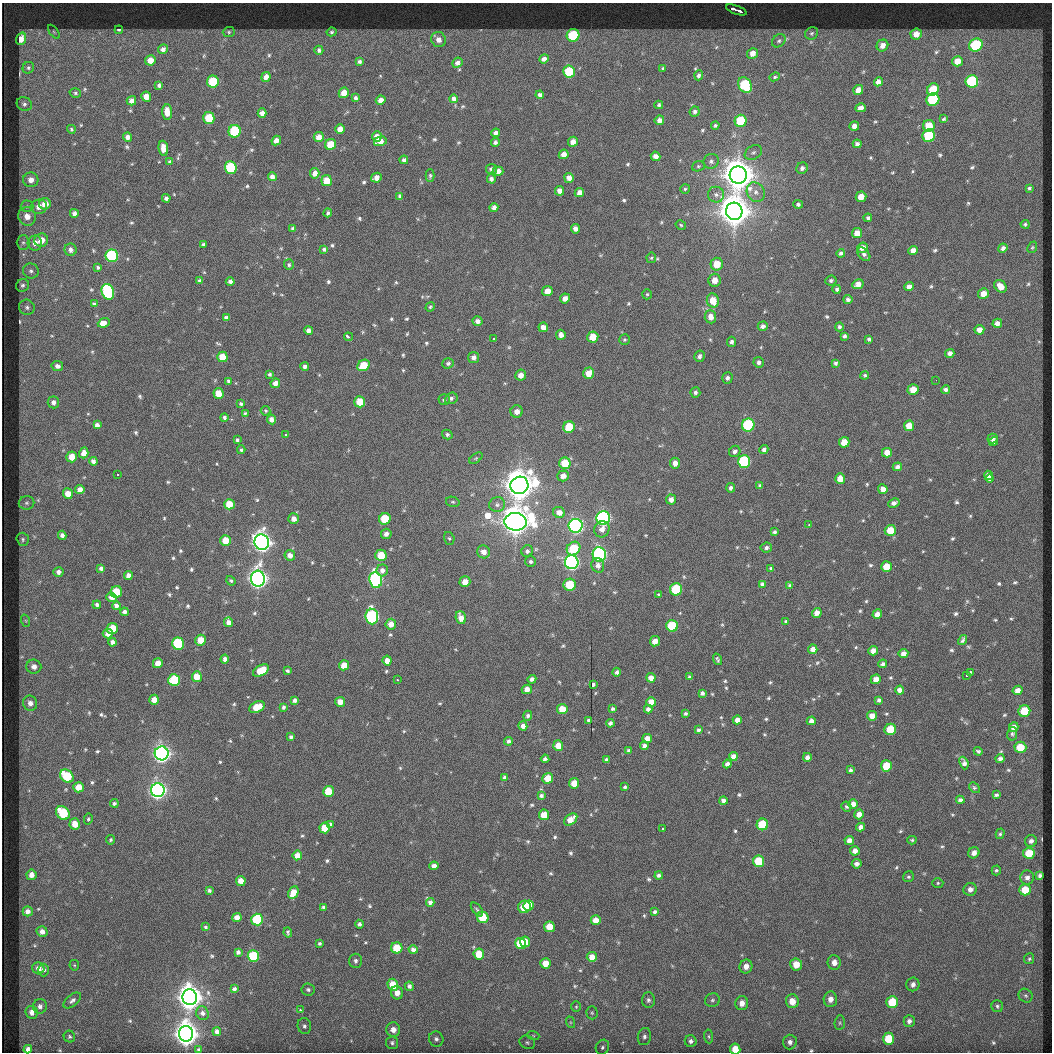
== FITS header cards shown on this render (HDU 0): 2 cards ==
NAXIS1  =                 1050  /
NAXIS2  =                 1050  /

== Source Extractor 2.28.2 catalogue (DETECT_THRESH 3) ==
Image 1050 x 1050 px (HDU 0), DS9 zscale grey, 1 PNG px = 1 image px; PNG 1054 x 1054 px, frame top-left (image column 1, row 1050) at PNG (2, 3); each listed source drawn as its Kron ellipse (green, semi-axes under 4 px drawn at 4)
Background 16.1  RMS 1.2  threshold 3.46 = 3 sigma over >= 5 px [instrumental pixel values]
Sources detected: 661; of the 661, the 500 brightest by FLUX_AUTO listed and drawn (161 fainter detections omitted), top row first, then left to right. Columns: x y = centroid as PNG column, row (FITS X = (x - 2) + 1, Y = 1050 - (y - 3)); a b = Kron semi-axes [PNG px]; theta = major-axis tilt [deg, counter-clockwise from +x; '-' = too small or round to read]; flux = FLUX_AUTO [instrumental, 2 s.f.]
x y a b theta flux
736 10 11 3 -20 5100
119 30 4 3 - 150
54 32 8 4 -54 130
229 32 6 5 - 130
332 32 5 4 - 140
812 33 7 6 - 160
916 34 5 5 - 710
573 35 6 6 - 4600
21 39 6 4 71 680
439 40 8 7 - 520
779 41 7 6 - 190
882 45 6 5 - 510
976 45 7 6 - 7000
163 49 5 4 - 280
319 50 5 4 - 210
752 53 6 5 - 480
544 59 5 4 - 300
150 60 5 5 - 800
359 61 4 4 - 160
957 61 5 5 - 860
457 63 5 4 - 270
28 68 6 5 - 160
663 69 4 3 - 140
569 72 6 5 - 3900
699 75 5 4 - 190
266 77 5 4 - 480
775 77 5 4 - 110
972 81 6 6 - 6700
213 82 6 6 - 3100
878 82 5 4 - 390
159 85 4 3 - 200
745 85 8 6 -58 5200
933 89 6 5 - 1800
858 90 5 4 - 490
75 93 6 4 -17 140
344 93 5 5 - 720
540 95 4 4 - 280
146 97 5 5 - 740
355 98 4 3 - 150
454 99 4 4 - 240
381 100 5 4 - 450
933 100 6 6 - 5200
131 101 5 4 - 390
24 104 8 6 -26 220
659 105 4 3 - 140
861 108 5 4 - 300
167 112 8 5 -85 750
695 112 5 5 - 210
262 113 5 4 - 440
209 118 6 5 - 3000
944 119 4 3 - 110
659 120 5 4 - 420
740 121 6 6 - 4300
715 125 4 4 - 150
854 126 5 4 - 490
929 126 6 6 - 1500
71 129 4 4 - 120
340 129 5 5 - 650
235 131 6 6 - 6000
495 133 5 4 - 250
377 136 5 4 - 480
929 136 6 6 - 5100
128 137 4 4 - 370
319 137 5 4 - 550
276 141 5 4 - 410
380 141 6 4 14 470
495 142 4 4 - 200
573 142 5 4 - 530
330 144 6 5 - 1500
857 144 4 4 - 250
163 148 7 4 -82 700
753 153 9 6 32 220
564 154 5 4 - 490
656 156 5 4 - 400
404 160 4 4 - 180
711 161 8 7 - 270
170 162 4 4 - 240
698 166 6 5 - 140
231 168 6 6 - 5900
802 168 6 5 - 230
491 169 5 5 - 250
498 171 5 4 - 400
315 173 5 4 - 520
738 175 9 8 - 200000
430 176 6 4 89 120
272 177 4 4 - 360
376 178 5 4 - 430
569 178 5 4 - 450
491 179 4 4 - 180
31 180 7 7 - 590
327 181 5 5 - 1400
1029 188 4 3 - 130
685 189 5 4 - 110
560 191 5 4 - 450
579 192 5 4 - 400
756 192 10 8 -60 520
716 195 8 8 - 340
400 196 4 3 - 170
861 197 5 5 - 740
166 198 4 4 - 240
45 204 6 5 - 890
798 204 4 4 - 180
27 206 6 6 - 180
39 207 8 7 - 640
494 207 4 4 - 360
734 211 9 8 - 200000
74 213 4 4 - 300
328 213 4 3 - 150
27 216 9 8 - 780
868 218 4 4 - 160
1025 224 4 4 - 130
681 225 5 4 - 110
293 228 3 3 - 140
575 229 5 4 - 380
857 233 5 5 - 710
41 240 7 6 - 920
23 243 7 6 - 210
35 243 7 7 - 630
203 244 3 3 - 130
1032 247 6 4 67 110
862 248 5 5 - 480
1003 248 5 4 - 240
324 249 4 4 - 170
70 250 6 6 - 330
913 250 5 4 - 460
841 253 4 4 - 190
864 254 8 5 -50 240
112 256 6 6 - 8800
651 258 5 4 - 110
717 264 6 6 - 1400
289 265 5 5 - 130
98 267 4 3 - 130
31 271 8 7 - 300
715 280 6 6 - 710
831 280 6 5 - 180
199 281 3 3 - 130
230 282 4 3 - 260
858 284 6 5 - 480
22 285 7 6 - 210
1000 286 7 5 -46 740
909 287 5 4 - 440
837 289 4 3 - 170
547 291 5 5 - 610
108 292 8 6 -71 9000
983 293 5 5 - 650
647 294 5 4 - 110
565 298 5 4 - 440
848 300 4 4 - 240
713 301 7 6 - 1400
94 304 4 3 - 130
27 307 8 7 - 300
430 307 5 4 - 110
710 317 6 6 - 640
226 318 4 4 - 240
478 321 5 4 - 340
104 323 6 4 23 1200
997 323 5 4 - 410
763 326 5 4 - 300
543 327 5 4 - 530
839 327 4 4 - 170
308 330 4 4 - 300
979 330 5 5 - 570
561 335 5 4 - 410
844 336 4 4 - 170
348 337 4 3 - 1200
593 337 5 5 - 1200
494 339 3 3 - 690
869 339 4 3 - 140
624 340 5 5 - 110
732 342 5 4 - 210
950 353 5 4 - 260
699 356 6 5 - 240
222 357 5 5 - 1200
473 357 5 5 - 360
759 362 5 5 - 250
448 363 6 5 - 180
835 363 4 4 - 150
363 365 6 5 - 1900
57 366 6 5 - 370
305 367 4 4 - 260
589 373 6 5 - 1100
270 374 4 3 - 120
521 375 5 5 - 500
865 375 4 4 - 130
727 378 6 5 - 230
936 380 2 2 - 230
229 381 4 3 - 170
275 383 5 4 - 400
913 390 5 5 - 1000
945 390 4 4 - 230
695 392 5 5 - 230
218 393 5 5 - 1100
451 398 6 5 - 200
444 400 5 5 - 170
53 402 6 6 - 370
360 402 5 5 - 1700
241 404 4 3 - 150
266 411 5 5 - 120
517 411 6 6 - 500
245 413 3 3 - 110
224 417 4 4 - 160
271 419 5 4 - 390
97 425 4 4 - 290
748 425 6 6 - 8500
909 426 5 5 - 970
569 427 6 5 - 2500
286 435 3 3 - 950
447 435 5 4 - 180
992 438 5 5 - 250
237 440 4 3 - 140
844 442 5 5 - 980
994 442 5 4 - 280
241 450 4 3 - 110
764 450 5 4 - 220
735 451 6 5 - 260
84 453 5 4 - 530
887 453 5 5 - 660
72 457 5 5 - 970
476 458 7 4 36 120
93 461 4 4 - 280
744 461 6 6 - 8200
565 463 6 5 - 2200
675 463 5 5 - 460
897 467 5 4 - 270
118 474 3 3 - 220
988 475 4 4 - 260
563 476 6 5 - 500
989 478 4 3 - 190
840 479 5 5 - 900
519 485 9 8 - 180000
760 486 4 3 - 200
731 488 4 4 - 220
883 489 5 4 - 610
80 490 5 4 - 470
68 493 5 5 - 860
671 499 5 5 - 420
453 502 7 5 -15 150
27 503 8 7 - 230
894 503 6 4 26 260
229 504 5 5 - 1400
497 505 8 7 - 270
559 512 6 5 - 510
603 518 7 6 - 20000
293 519 5 5 - 420
385 519 6 5 - 2200
515 522 11 8 -4 160000
809 524 3 3 - 210
576 526 7 7 - 25000
602 529 8 7 - 490
890 530 5 5 - 1400
774 532 4 3 - 170
386 534 5 5 - 370
62 535 4 4 - 290
449 538 6 5 - 140
23 539 7 6 - 160
225 541 5 5 - 1300
262 542 8 7 - 54000
574 548 7 6 - 2600
766 548 6 5 - 200
527 551 6 5 - 180
484 552 7 6 - 580
599 554 7 6 - 19000
290 555 5 5 - 420
381 555 5 5 - 2000
530 562 5 5 - 190
572 562 7 6 - 22000
598 565 7 6 - 390
886 567 5 5 - 1200
101 568 4 4 - 200
771 568 3 3 - 140
382 570 6 5 - 380
58 572 5 5 - 300
128 575 4 4 - 330
258 579 8 7 - 50000
376 580 8 6 -86 17000
231 581 5 4 - 120
465 582 5 5 - 730
762 584 4 4 - 190
570 585 6 6 - 2400
790 585 4 3 - 140
676 589 6 6 - 4500
116 592 6 5 - 2100
658 594 3 3 - 350
112 597 5 4 - 430
97 605 4 3 - 180
116 606 4 4 - 290
124 612 4 4 - 270
817 613 5 4 - 520
877 614 5 4 - 460
372 616 8 6 -83 15000
461 618 6 5 - 710
26 621 6 4 -71 110
228 622 5 4 - 360
786 622 4 4 - 130
391 624 5 5 - 630
672 626 6 5 - 3900
112 628 6 5 - 1900
108 634 5 4 - 370
201 640 5 5 - 1400
963 640 5 3 - 130
655 641 5 5 - 610
112 642 4 4 - 260
178 643 6 6 - 5500
813 649 5 4 - 450
873 651 5 4 - 430
903 654 5 4 - 400
225 659 4 4 - 280
717 659 6 3 -73 120
387 661 5 4 - 540
158 663 5 5 - 740
883 664 4 4 - 170
344 665 5 5 - 830
34 667 7 7 - 490
261 670 8 5 28 1500
287 671 4 3 - 140
617 672 4 3 - 190
970 672 3 2 - 550
966 675 3 2 - 250
197 677 5 5 - 1200
690 677 4 3 - 150
651 678 5 4 - 510
532 679 4 4 - 220
876 679 5 5 - 620
174 680 6 6 - 5000
397 680 3 2 - 190
593 684 4 3 - 130
527 689 5 5 - 470
899 690 4 4 - 380
1018 690 5 4 - 480
702 693 4 4 - 170
154 700 5 5 - 700
295 700 4 3 - 210
879 700 4 4 - 180
340 702 5 5 - 770
651 702 5 5 - 590
30 703 7 7 - 490
257 707 8 5 28 1400
283 707 4 3 - 150
562 709 5 5 - 1200
612 709 4 3 - 160
648 709 4 4 - 250
1024 711 6 5 - 2100
685 714 3 3 - 130
528 716 5 4 - 230
872 716 5 5 - 600
737 720 4 4 - 430
589 721 4 3 - 160
811 721 4 4 - 330
610 723 4 4 - 200
523 726 5 4 - 430
1014 727 5 4 - 440
890 729 6 5 - 2400
698 730 3 3 - 130
1012 734 7 5 79 150
291 737 4 3 - 190
647 738 5 4 - 510
509 741 4 4 - 200
558 746 5 5 - 1100
644 746 4 4 - 240
1020 747 6 6 - 1900
628 750 4 3 - 140
978 751 4 3 - 130
162 753 7 7 - 40000
733 756 4 4 - 400
807 757 4 4 - 310
1000 758 4 4 - 230
545 759 4 4 - 200
606 759 3 3 - 160
964 763 6 4 -69 270
727 764 4 4 - 280
886 766 5 5 - 2300
850 770 3 3 - 160
67 776 7 6 - 3600
505 778 4 3 - 180
548 778 5 5 - 1300
574 783 5 5 - 960
79 787 5 5 - 1100
625 787 3 3 - 130
974 788 6 4 -48 120
158 790 7 6 - 38000
328 791 5 5 - 1800
996 795 4 4 - 190
541 796 4 4 - 180
960 800 4 4 - 200
723 801 4 4 - 260
114 803 4 4 - 150
853 804 5 4 - 440
846 807 5 4 - 140
63 813 7 6 - 3500
859 814 5 4 - 500
544 815 5 5 - 1100
88 819 5 4 - 130
571 819 7 5 42 1100
75 824 6 5 - 1100
331 824 4 3 - 120
762 824 6 5 - 2400
861 827 4 4 - 320
325 828 5 5 - 1700
662 829 3 3 - 170
1000 834 5 4 - 120
111 840 4 4 - 140
849 840 5 4 - 430
912 840 4 4 - 110
1031 841 6 6 - 300
855 851 5 4 - 480
974 853 6 5 - 460
1029 853 6 5 - 1900
297 855 5 4 - 790
759 861 6 5 - 2300
857 864 5 5 - 340
434 866 4 4 - 360
996 870 5 4 - 130
31 875 5 5 - 520
659 875 4 3 - 190
1040 875 4 4 - 200
908 877 6 5 - 140
1027 878 7 6 - 350
241 881 5 5 - 680
938 883 5 5 - 120
970 889 6 6 - 460
1025 890 6 5 - 1800
209 891 3 3 - 130
293 893 6 5 - 890
430 902 4 4 - 330
529 905 5 5 - 1700
323 907 3 3 - 120
524 907 6 6 - 2800
477 909 8 4 -52 110
28 911 5 5 - 460
655 912 4 3 - 190
483 917 6 5 - 1900
237 918 4 4 - 630
257 920 6 6 - 5100
596 920 5 5 - 700
359 924 4 4 - 190
205 927 3 3 - 120
549 927 5 5 - 1100
42 932 5 5 - 470
288 932 5 3 - 130
525 942 5 5 - 1500
319 943 3 3 - 130
520 943 6 5 - 2500
397 948 5 5 - 1900
413 950 4 4 - 270
238 952 4 4 - 220
479 954 5 5 - 1700
253 956 6 5 - 4900
592 957 5 5 - 680
1029 959 5 5 - 140
355 961 7 6 - 270
834 962 7 6 - 560
545 963 5 5 - 1100
796 964 6 6 - 1200
74 965 5 5 - 110
746 966 7 6 - 640
38 968 6 6 - 490
44 970 6 5 - 220
913 984 7 6 - 350
393 985 6 5 - 1800
409 986 4 4 - 240
234 989 4 4 - 210
308 990 7 6 - 180
397 993 6 6 - 600
1026 996 7 6 - 200
190 997 8 7 - 100000
830 999 8 6 85 540
72 1000 10 5 39 280
648 1000 7 6 - 260
712 1000 7 6 - 230
792 1001 7 6 - 1100
892 1002 6 6 - 2500
742 1003 7 6 - 600
40 1006 7 7 - 290
997 1006 6 6 - 160
576 1007 5 5 - 110
300 1010 3 2 - 330
32 1012 6 6 - 430
202 1013 7 6 - 260
592 1013 6 5 - 140
909 1021 6 5 - 310
570 1022 6 4 -71 120
840 1023 7 5 83 160
304 1026 8 6 -73 260
393 1030 7 7 - 650
217 1031 4 4 - 300
186 1034 8 7 - 100000
533 1035 6 4 -20 100
644 1036 9 6 78 280
708 1036 7 4 -83 130
69 1037 6 5 - 150
436 1039 8 7 - 300
888 1039 6 5 - 2400
691 1041 6 6 - 260
527 1042 8 6 -26 220
790 1042 7 7 - 350
392 1043 6 6 - 190
602 1047 8 6 62 240
28 1049 4 4 - 340
735 1049 5 5 - 1300
199 1050 3 3 - 120
At the frame edge (FLAGS 8, measured only in part): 1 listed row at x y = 735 1049
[161 fainter detections neither listed nor drawn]